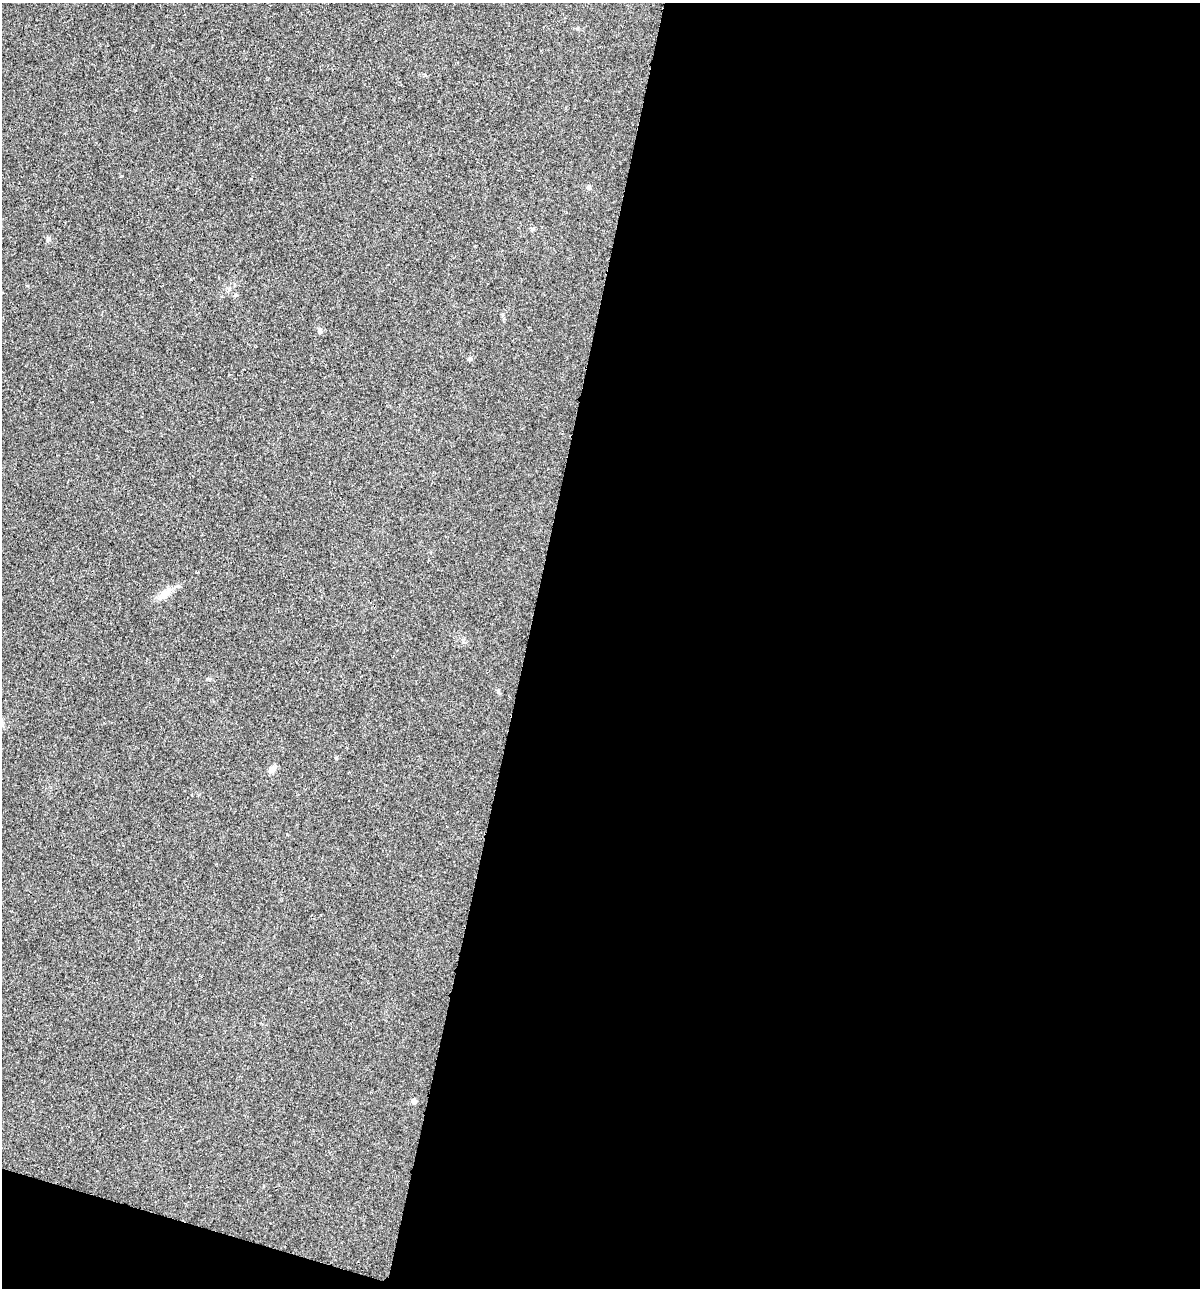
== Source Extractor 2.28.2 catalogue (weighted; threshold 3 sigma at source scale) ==
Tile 16 of 4 x 4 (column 4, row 4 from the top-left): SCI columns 3721-4918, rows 8-1293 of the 5170 x 5154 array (HDU 1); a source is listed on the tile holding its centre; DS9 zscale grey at full resolution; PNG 1202 x 1290 px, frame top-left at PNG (2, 3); no overlay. Shown black and unused: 58% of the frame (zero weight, under 3 of 4 exposures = <1% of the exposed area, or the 3 px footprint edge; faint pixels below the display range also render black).
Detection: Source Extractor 2.28.2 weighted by HDU 2 'WHT'; one run over the whole footprint, this tile lists its part. Background 0.0252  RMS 0.0059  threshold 0.0267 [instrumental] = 3 sigma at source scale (4.5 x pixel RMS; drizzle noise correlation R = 1.50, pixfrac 1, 0.05/0.05 arcsec/px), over >= 5 px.
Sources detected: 8; all 8 listed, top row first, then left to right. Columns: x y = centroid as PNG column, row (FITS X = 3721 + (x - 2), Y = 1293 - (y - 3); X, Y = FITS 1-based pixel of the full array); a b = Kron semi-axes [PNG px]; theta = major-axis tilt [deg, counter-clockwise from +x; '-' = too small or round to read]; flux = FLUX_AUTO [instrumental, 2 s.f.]
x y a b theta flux
589 187 6 5 - 1.1
532 229 6 5 - 0.93
229 289 6 4 72 0.94
319 329 6 6 - 1.2
470 359 7 4 9 0.84
165 593 18 9 37 5.4
272 769 10 7 30 2.8
414 1101 5 5 - 2.2